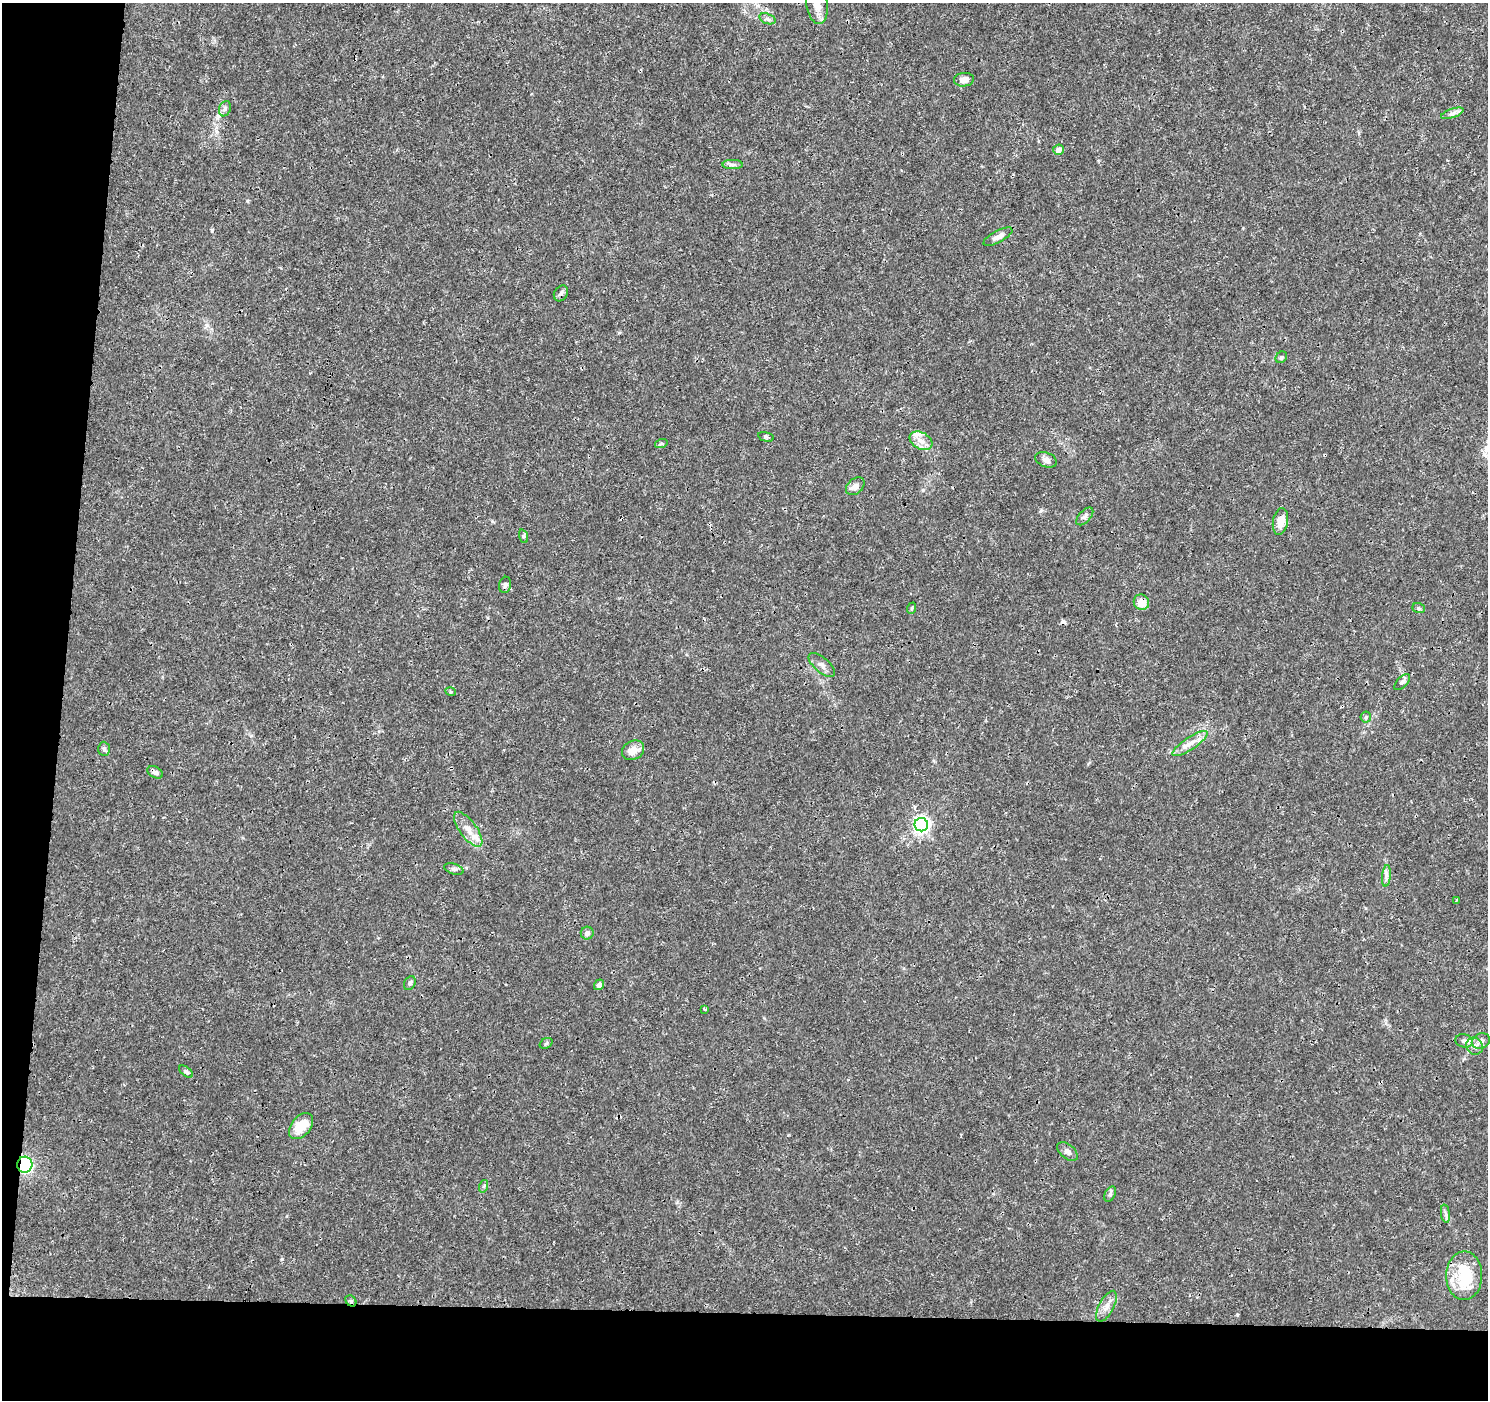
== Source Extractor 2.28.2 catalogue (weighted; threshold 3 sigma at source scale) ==
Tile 7 of 3 x 3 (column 1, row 3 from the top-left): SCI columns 1-1486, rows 228-1625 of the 4466 x 4702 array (HDU 1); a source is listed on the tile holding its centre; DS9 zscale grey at full resolution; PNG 1490 x 1402 px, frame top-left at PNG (2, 3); each listed source drawn as its Kron ellipse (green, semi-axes under 4 px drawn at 4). Shown black and unused: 10% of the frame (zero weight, under 3 of 4 exposures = <1% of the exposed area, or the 3 px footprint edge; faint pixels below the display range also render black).
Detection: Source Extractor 2.28.2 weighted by HDU 2 'WHT'; one run over the whole footprint, this tile lists its part. Background 0.00382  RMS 0.0011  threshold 0.0051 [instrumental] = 3 sigma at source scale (4.5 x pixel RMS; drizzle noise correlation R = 1.50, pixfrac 1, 0.0396/0.0396 arcsec/px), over >= 5 px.
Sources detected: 61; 1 inside a brighter object's white glare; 2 cosmic-ray / hot-pixel residue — neither listed nor drawn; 5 inside a brighter listed object's ellipse — not listed separately; the other 53 listed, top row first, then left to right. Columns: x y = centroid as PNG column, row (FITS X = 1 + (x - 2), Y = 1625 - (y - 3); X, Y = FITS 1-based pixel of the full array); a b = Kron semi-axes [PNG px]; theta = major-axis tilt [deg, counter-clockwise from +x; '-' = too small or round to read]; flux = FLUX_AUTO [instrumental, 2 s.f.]
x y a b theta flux
817 5 19 10 -83 1.2
767 19 8 5 -18 0.29
964 80 10 7 5 0.7
225 109 8 6 69 0.31
1452 113 12 4 19 0.4
1058 150 5 5 - 0.6
733 165 10 4 -1 0.33
998 237 16 6 28 0.71
561 293 8 6 58 0.34
1281 357 6 5 - 0.2
766 437 8 4 -13 0.2
921 441 12 8 -31 0.93
661 444 6 4 18 0.16
1046 460 11 7 -21 0.48
855 486 10 7 41 0.65
1085 516 11 5 47 0.35
1280 521 13 7 80 1.6
523 536 7 4 -72 0.22
505 585 8 6 76 0.29
1141 602 8 7 - 1.3
912 608 6 3 71 0.12
1419 608 6 5 - 0.19
822 665 16 7 -41 0.62
1402 682 10 5 46 0.29
451 692 5 3 - 0.13
1366 717 5 5 - 0.19
1190 743 20 6 34 1
104 749 7 6 - 0.25
633 750 12 9 28 1.1
155 772 8 5 -28 0.38
921 825 7 6 - 32
468 829 21 8 -53 1.2
454 869 10 5 -18 0.29
1386 876 11 4 85 0.39
1456 901 4 2 - 0.12
587 933 6 6 - 0.4
410 983 7 5 63 0.27
599 985 5 5 - 0.47
705 1009 3 3 - 0.19
1464 1041 9 6 -16 0.34
1481 1041 9 7 25 0.43
546 1043 7 5 31 0.18
1474 1046 9 8 - 0.61
186 1072 8 4 -38 0.25
301 1126 15 9 51 2.4
1067 1151 12 7 -40 0.46
25 1165 8 7 - 14
484 1186 6 4 72 0.18
1110 1194 8 5 61 0.26
1445 1214 9 4 -82 0.3
1464 1276 24 18 89 4.1
351 1301 6 4 -48 0.18
1106 1306 17 7 62 0.8
Overlapping masked pixels (flux is a lower limit): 4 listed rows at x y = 1141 602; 155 772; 25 1165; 351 1301
Isophote crosses this tile's border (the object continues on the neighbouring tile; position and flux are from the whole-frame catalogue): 1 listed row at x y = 817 5
Unlisted compact peaks at least as high as the median listed source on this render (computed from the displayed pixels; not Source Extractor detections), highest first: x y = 282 1259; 212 230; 1237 1315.